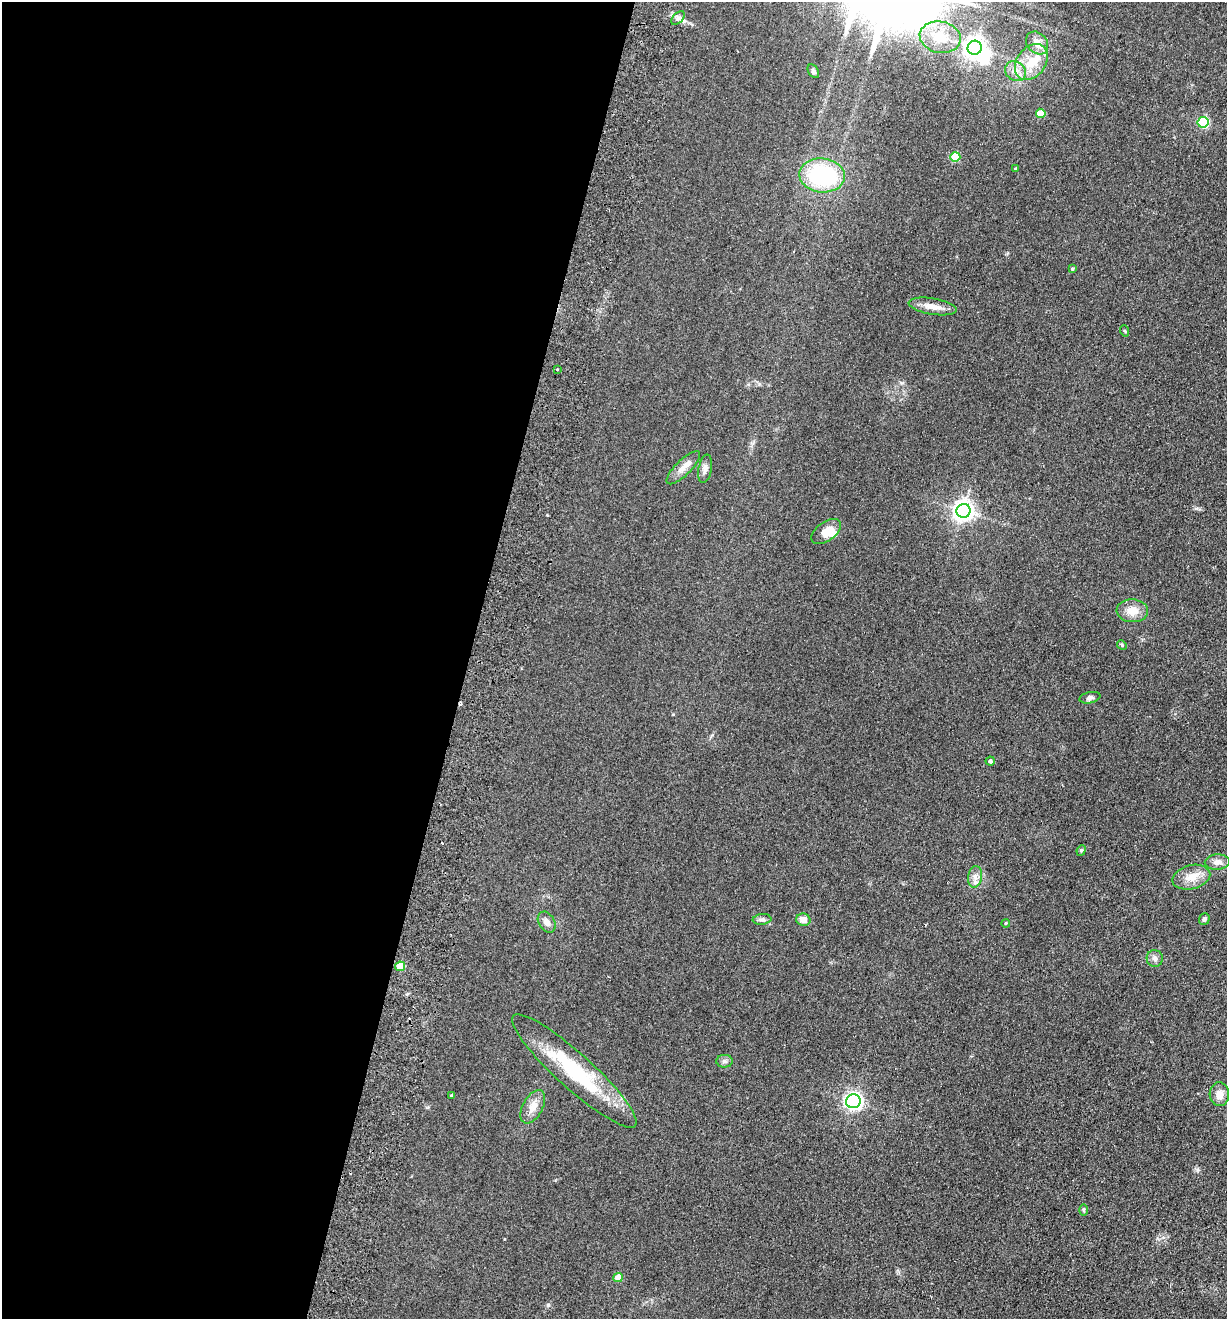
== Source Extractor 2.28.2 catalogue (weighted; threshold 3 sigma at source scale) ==
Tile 5 of 4 x 4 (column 1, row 2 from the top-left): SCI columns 314-1538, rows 2656-3972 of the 5401 x 5311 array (HDU 1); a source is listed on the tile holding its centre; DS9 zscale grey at full resolution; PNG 1229 x 1321 px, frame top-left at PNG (2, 2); each listed source drawn as its Kron ellipse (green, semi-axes under 4 px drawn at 4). Shown black and unused: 38% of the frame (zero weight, under 2 of 3 exposures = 3% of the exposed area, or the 3 px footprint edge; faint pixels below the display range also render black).
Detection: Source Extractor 2.28.2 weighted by HDU 2 'WHT'; one run over the whole footprint, this tile lists its part. Background 0.121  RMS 0.011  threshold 0.0499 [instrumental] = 3 sigma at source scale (4.5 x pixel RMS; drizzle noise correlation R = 1.50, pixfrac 1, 0.05/0.05 arcsec/px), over >= 5 px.
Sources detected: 48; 2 inside a brighter object's white glare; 2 cosmic-ray / hot-pixel residue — neither listed nor drawn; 1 inside a brighter listed object's ellipse — not listed separately; the other 43 listed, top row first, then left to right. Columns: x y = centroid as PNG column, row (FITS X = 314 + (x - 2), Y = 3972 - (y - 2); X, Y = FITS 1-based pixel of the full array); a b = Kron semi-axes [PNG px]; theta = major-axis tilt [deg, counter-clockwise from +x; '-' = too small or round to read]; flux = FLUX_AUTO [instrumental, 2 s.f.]
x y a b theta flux
678 18 8 5 45 3
940 37 21 15 -11 28
1037 43 12 9 -49 10
975 48 7 7 - 700
1031 62 20 14 53 24
813 71 7 5 -60 2.3
1015 71 11 9 -41 8.5
1041 113 5 4 - 22
1203 122 5 5 - 110
955 157 5 5 - 44
1015 169 4 3 - 0.94
822 175 23 17 -6 100
1072 269 4 3 - 1.2
933 306 24 8 -9 11
1125 331 6 3 -71 1.1
557 369 3 2 - 0.95
683 468 22 7 45 9.9
705 469 14 6 79 5.2
963 511 7 7 - 630
826 532 17 9 35 14
1132 611 16 11 -4 13
1122 645 5 4 - 1.5
1090 698 11 5 12 2.8
990 761 4 4 - 2.8
1081 850 5 4 - 1.5
1217 862 12 8 3 6
975 877 11 7 82 6.1
1191 877 19 12 15 14
762 919 9 5 5 2.9
1204 919 6 5 - 2.5
803 920 7 6 - 8.7
547 922 11 8 -58 6.6
1006 923 4 4 - 1
1155 958 8 8 - 4
400 966 5 4 - 30
724 1061 8 6 0 2.9
574 1071 82 17 -42 88
1219 1094 12 9 -86 8.8
452 1095 4 3 - 1.3
853 1101 7 7 - 360
533 1107 18 10 61 11
1084 1210 6 4 -89 1.3
618 1278 5 4 - 18
Unlisted compact peaks at least as high as the median listed source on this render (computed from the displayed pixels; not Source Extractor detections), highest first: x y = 548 1305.